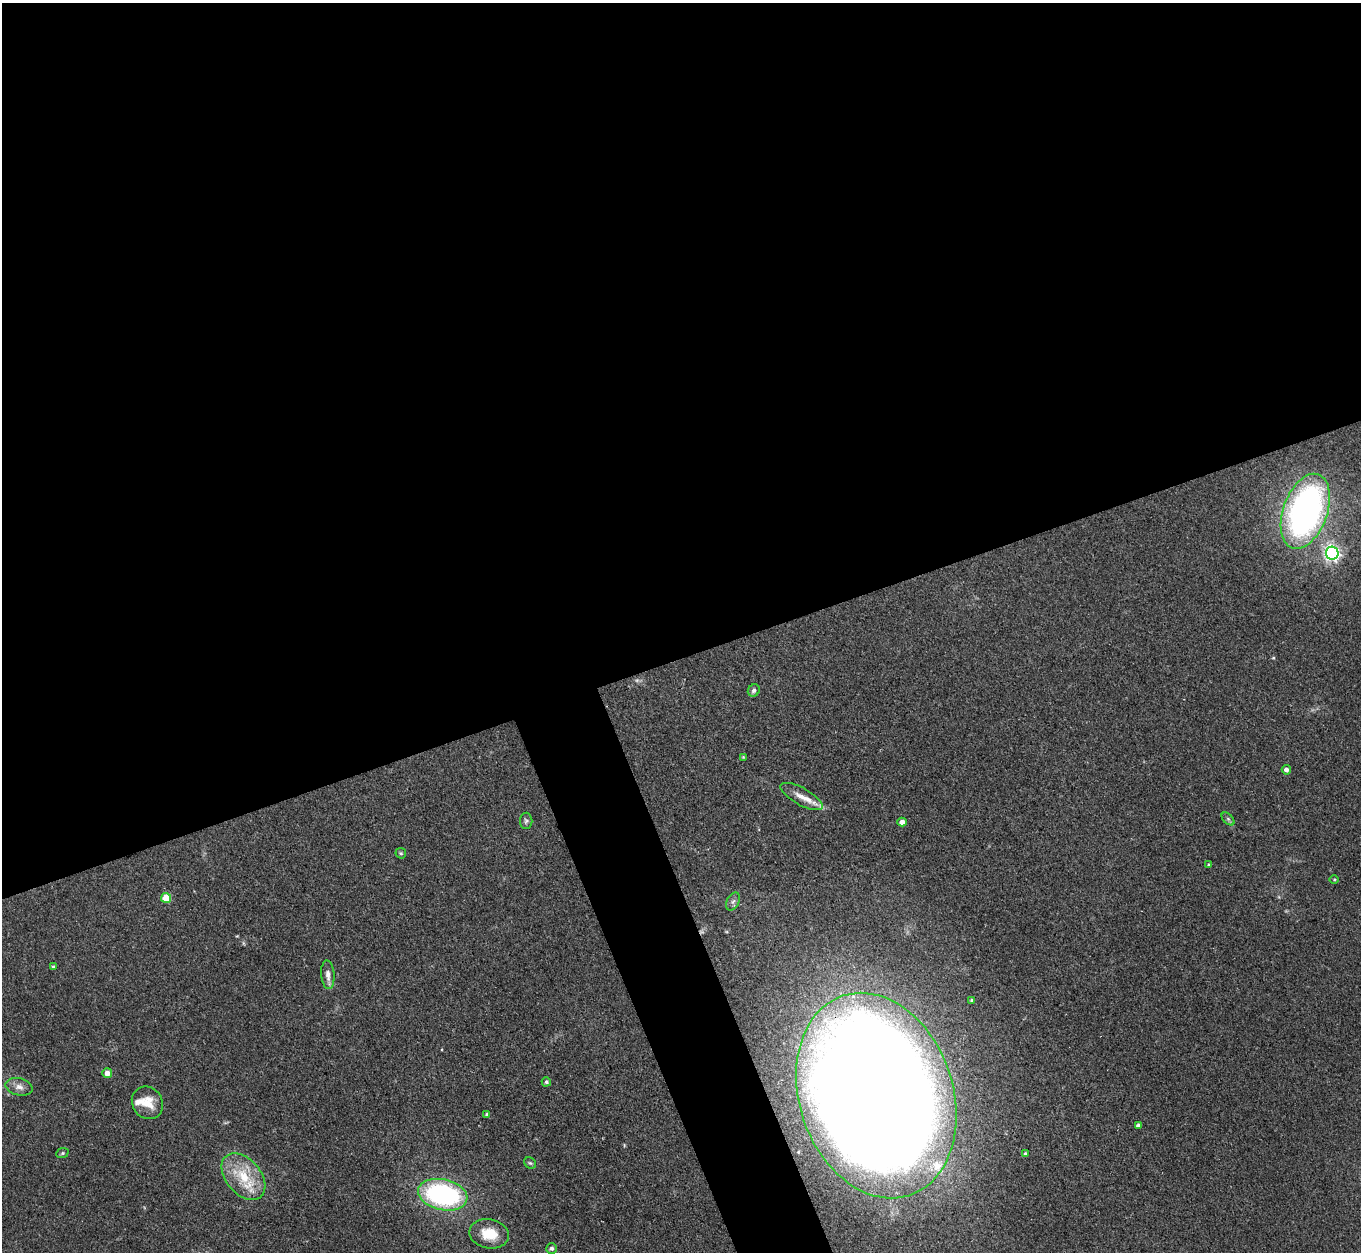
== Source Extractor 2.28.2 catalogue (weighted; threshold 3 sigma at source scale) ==
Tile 2 of 4 x 4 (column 2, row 1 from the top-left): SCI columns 1397-2755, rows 4060-5309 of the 5509 x 5488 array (HDU 1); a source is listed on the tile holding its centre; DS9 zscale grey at full resolution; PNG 1363 x 1254 px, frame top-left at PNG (2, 3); each listed source drawn as its Kron ellipse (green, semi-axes under 4 px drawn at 4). Shown black and unused: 56% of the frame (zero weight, under 3 of 4 exposures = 5% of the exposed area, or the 3 px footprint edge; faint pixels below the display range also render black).
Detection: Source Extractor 2.28.2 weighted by HDU 2 'WHT'; one run over the whole footprint, this tile lists its part. Background 0.33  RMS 0.0096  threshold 0.0431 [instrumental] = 3 sigma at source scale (4.5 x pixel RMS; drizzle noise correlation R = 1.50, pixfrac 1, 0.05/0.05 arcsec/px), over >= 5 px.
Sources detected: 35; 1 too faint to see at this stretch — neither listed nor drawn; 3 inside a brighter listed object's ellipse — not listed separately; the other 31 listed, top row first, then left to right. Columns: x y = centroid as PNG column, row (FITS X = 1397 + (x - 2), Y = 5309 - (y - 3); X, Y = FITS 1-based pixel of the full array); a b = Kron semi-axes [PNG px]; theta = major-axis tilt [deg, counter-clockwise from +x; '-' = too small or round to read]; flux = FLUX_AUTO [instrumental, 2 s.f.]
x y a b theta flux
1305 511 39 22 70 360
1332 553 6 6 - 300
754 690 6 5 - 2.5
743 757 4 4 - 0.82
1286 770 5 4 - 4
801 796 23 8 -29 11
1228 819 8 4 -45 2
526 821 8 6 89 2.2
902 822 4 4 - 5.3
401 853 6 5 - 1.3
1209 865 4 3 - 1.3
1334 880 5 3 - 0.99
166 898 5 5 - 28
733 901 9 6 62 3.3
53 967 4 4 - 1.5
328 975 14 6 -86 6.7
972 1000 3 3 - 1.4
107 1073 5 5 - 7.9
546 1082 5 4 - 2
19 1087 14 8 -15 6.4
876 1096 105 77 -71 4300
147 1103 17 15 -54 16
487 1115 4 3 - 2.6
1138 1125 4 3 - 2.2
62 1153 6 5 - 1.4
1025 1154 4 3 - 1.7
530 1163 6 5 - 1.7
243 1177 27 17 -50 36
443 1195 25 15 -12 170
489 1234 20 14 -11 23
552 1248 5 5 - 2.2
Overlapping masked pixels (flux is a lower limit): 1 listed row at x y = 876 1096